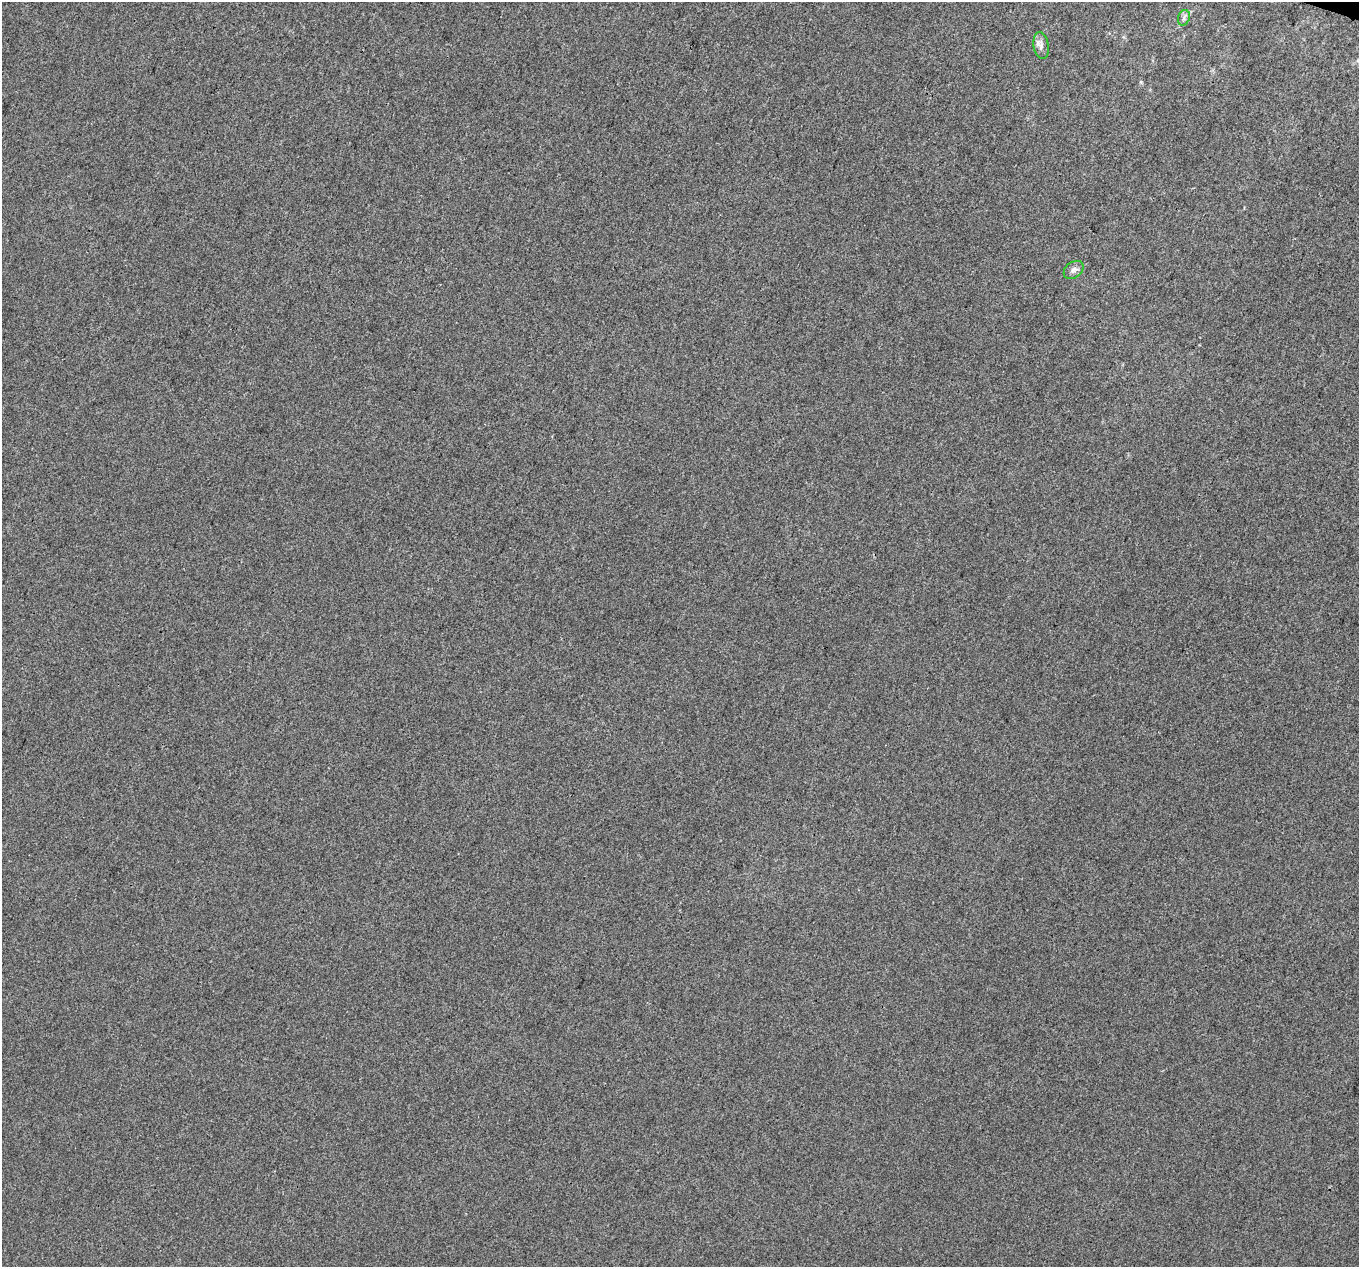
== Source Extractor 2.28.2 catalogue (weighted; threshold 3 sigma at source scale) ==
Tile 10 of 4 x 4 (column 2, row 3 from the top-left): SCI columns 1380-2736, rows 1533-2797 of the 5481 x 5658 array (HDU 1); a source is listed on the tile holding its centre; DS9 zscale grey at full resolution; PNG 1361 x 1269 px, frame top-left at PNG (2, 2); each listed source drawn as its Kron ellipse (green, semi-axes under 4 px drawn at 4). Shown black and unused: <1% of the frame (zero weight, under 3 of 4 exposures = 5% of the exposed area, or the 3 px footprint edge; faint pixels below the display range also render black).
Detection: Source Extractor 2.28.2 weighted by HDU 2 'WHT'; one run over the whole footprint, this tile lists its part. Background 0.00107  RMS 0.0047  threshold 0.0212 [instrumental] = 3 sigma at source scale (4.5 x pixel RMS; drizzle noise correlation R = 1.50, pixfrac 1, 0.0396/0.0396 arcsec/px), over >= 5 px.
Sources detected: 3; all 3 listed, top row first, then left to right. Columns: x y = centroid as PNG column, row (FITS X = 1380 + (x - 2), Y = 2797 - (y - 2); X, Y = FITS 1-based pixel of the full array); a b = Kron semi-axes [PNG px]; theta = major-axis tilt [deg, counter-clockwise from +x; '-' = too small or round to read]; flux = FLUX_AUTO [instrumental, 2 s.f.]
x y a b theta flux
1184 18 8 6 70 1.4
1041 45 13 7 -81 2.4
1074 270 11 7 37 2